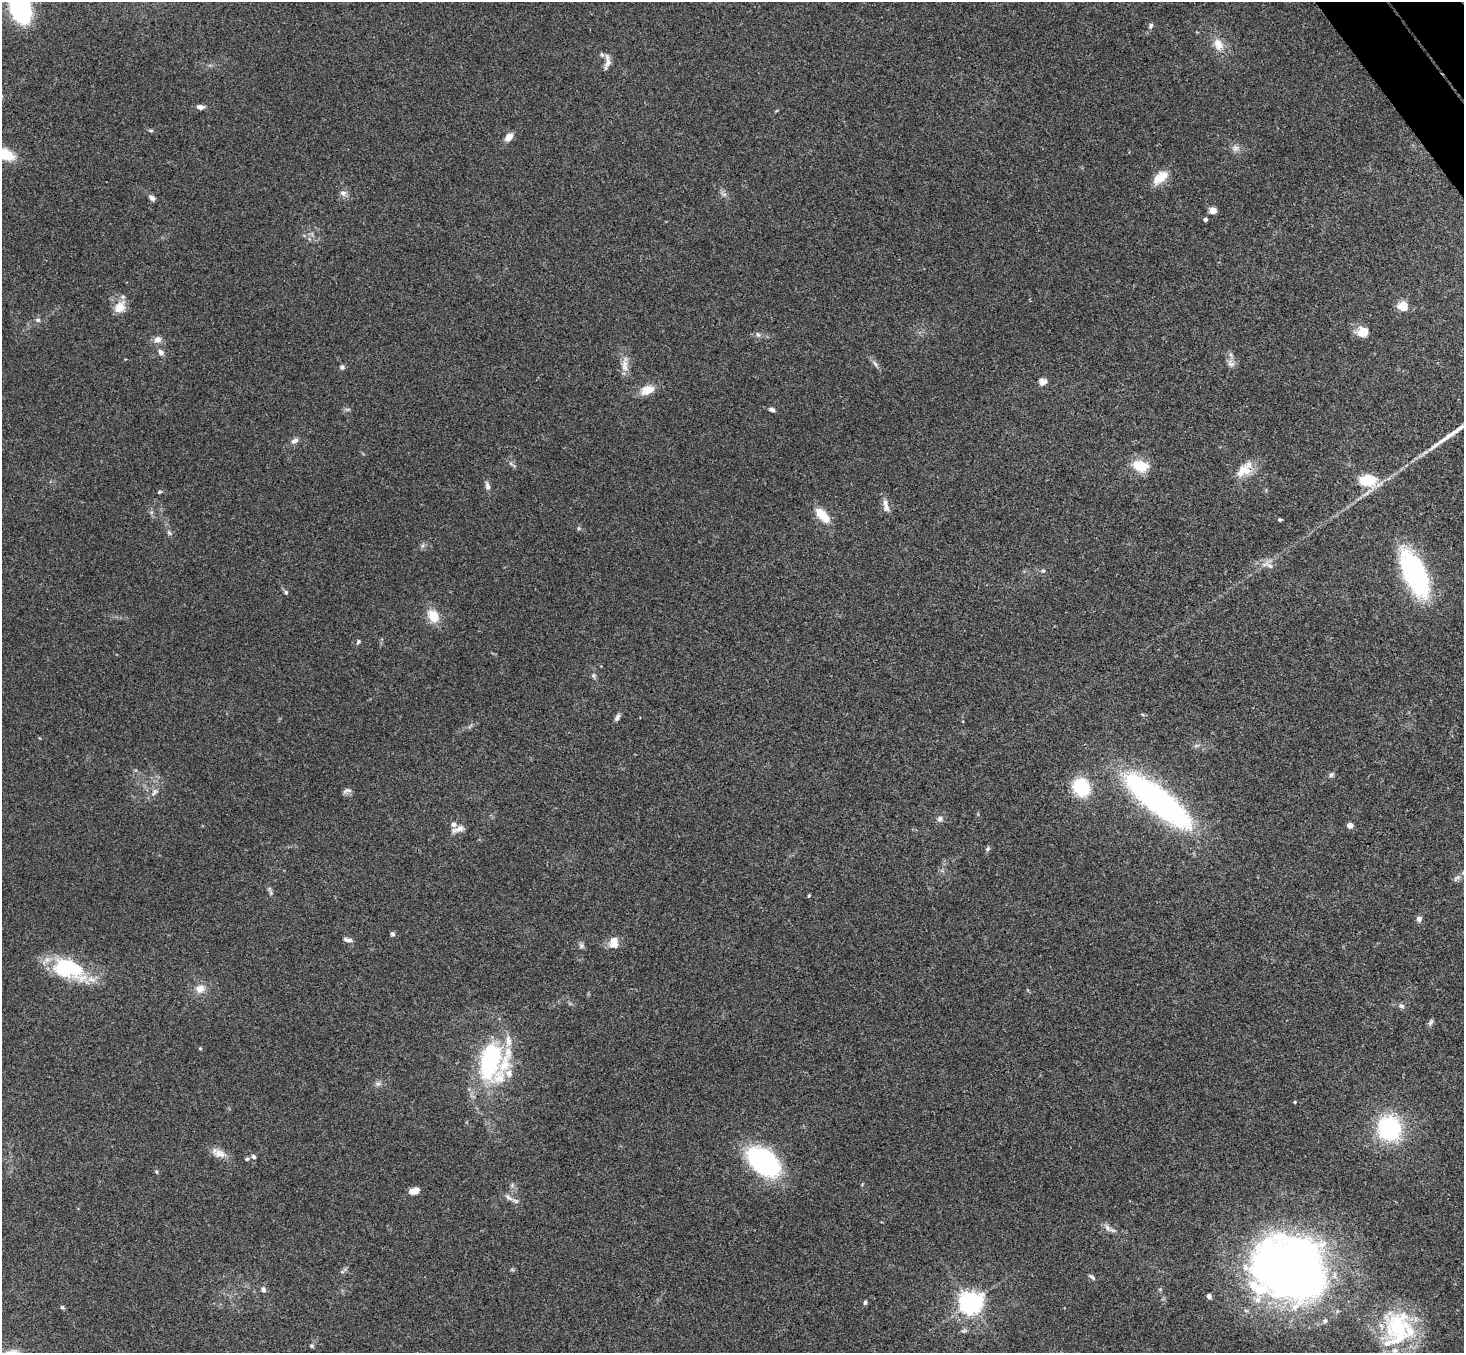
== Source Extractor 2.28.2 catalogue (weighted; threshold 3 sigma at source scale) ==
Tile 10 of 4 x 4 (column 2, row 3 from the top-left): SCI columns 1516-2977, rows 1683-3033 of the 5950 x 5930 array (HDU 1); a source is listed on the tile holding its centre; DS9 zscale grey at full resolution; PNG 1466 x 1355 px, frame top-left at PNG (2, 2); no overlay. Shown black and unused: <1% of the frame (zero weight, under 3 of 4 exposures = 6% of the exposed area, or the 3 px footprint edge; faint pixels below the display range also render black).
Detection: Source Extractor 2.28.2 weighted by HDU 2 'WHT'; one run over the whole footprint, this tile lists its part. Background 0.163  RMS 0.0074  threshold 0.0331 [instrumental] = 3 sigma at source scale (4.5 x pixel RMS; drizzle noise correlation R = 1.50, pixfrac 1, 0.05/0.05 arcsec/px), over >= 5 px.
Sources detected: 104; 1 inside a brighter object's white glare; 1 long thin detection or spike segment (spike, bleed or trail) — not listed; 11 inside a brighter listed object's ellipse — not listed separately; the other 91 listed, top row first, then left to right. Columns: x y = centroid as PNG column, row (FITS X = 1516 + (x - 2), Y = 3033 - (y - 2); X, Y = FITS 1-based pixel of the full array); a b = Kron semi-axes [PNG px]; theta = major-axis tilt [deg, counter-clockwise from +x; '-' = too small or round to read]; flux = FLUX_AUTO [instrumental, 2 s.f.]
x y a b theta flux
20 8 20 12 -69 140
1151 26 7 5 61 1.7
1218 44 17 11 -68 9.4
607 61 19 7 -89 4.6
200 107 8 5 -4 3.6
151 131 6 4 -5 1.1
509 137 9 7 48 6.4
1235 148 10 9 - 3.6
5 154 20 11 -21 23
1160 177 22 11 39 12
343 193 9 8 - 3.1
724 194 7 5 -42 1.9
152 198 9 6 -29 2.3
1213 210 5 4 - 16
1205 219 4 4 - 2.4
1403 306 7 7 - 15
120 307 17 12 48 9.4
38 320 7 5 0 1.7
1363 332 15 13 5 8.7
758 335 8 5 -73 1.9
157 339 9 8 - 4.3
161 352 8 6 -46 2.8
1231 363 11 9 -42 3.7
625 364 25 8 87 7.3
875 364 12 4 -60 2.2
342 367 6 6 - 1.6
1041 380 11 7 65 2.5
647 390 18 11 21 10
347 409 7 4 -18 1.3
772 409 8 5 -22 2
295 441 11 6 21 2.9
1140 466 19 13 -18 17
1244 470 20 16 -9 13
1368 480 16 11 -6 26
487 486 12 6 -79 2.9
160 492 5 4 - 0.89
886 506 19 7 -80 5
823 515 23 10 -46 13
1280 520 4 4 - 1.1
169 533 6 5 - 1.4
1268 564 20 9 -24 5.6
1043 571 5 4 - 1.1
1415 574 49 20 -65 120
286 592 5 5 - 1.3
433 616 15 12 -55 13
358 642 6 5 - 1.3
594 675 7 6 - 1.6
617 717 11 5 61 2.4
1331 775 7 6 - 1.6
1081 787 18 15 -59 38
347 790 12 6 13 2.5
154 792 13 7 50 3.7
1158 800 81 23 -38 210
940 819 8 6 56 2.4
1350 825 5 4 - 8.4
458 829 18 7 18 4.5
988 849 7 5 52 1.5
271 893 9 4 -90 1.5
809 896 4 3 - 1
1419 919 7 6 - 2.7
392 934 5 4 - 2.3
347 940 11 5 -12 2.6
614 943 13 11 -87 8.1
581 945 8 6 -54 1.9
68 969 41 21 -18 55
200 989 13 12 - 7.2
1401 1006 8 6 -34 2.1
1431 1022 10 5 60 1.8
200 1049 4 3 - 0.9
493 1057 34 29 -65 62
378 1084 10 4 0 2
1295 1102 5 3 - 0.64
1389 1128 20 19 - 82
219 1154 21 10 -19 6.9
253 1156 6 4 -46 1.7
247 1159 5 5 - 1.3
763 1162 27 16 -39 130
156 1172 5 4 - 0.92
414 1191 12 7 15 5.4
509 1197 13 7 -40 3.8
1107 1228 10 7 -59 3.2
1289 1268 70 60 -11 510
342 1272 6 4 0 1.2
1092 1277 10 5 -37 1.7
263 1290 6 5 - 2.7
1209 1296 5 4 - 2.6
865 1302 5 5 - 1.4
971 1303 7 7 - 580
62 1307 6 5 - 1
1398 1327 50 35 67 66
311 1346 6 4 -89 1
Overlapping masked pixels (flux is a lower limit): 1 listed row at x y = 1244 470
Isophote crosses this tile's border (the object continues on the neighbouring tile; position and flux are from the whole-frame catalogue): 2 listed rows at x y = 20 8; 5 154